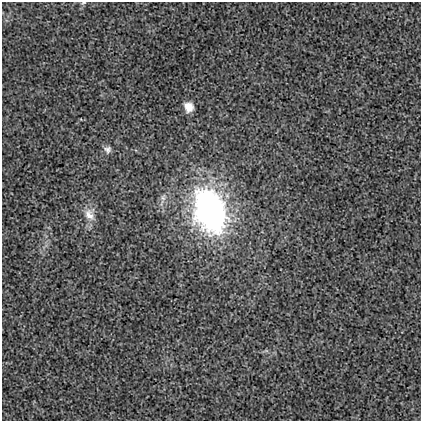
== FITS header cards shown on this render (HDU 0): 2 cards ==
NAXIS1  =                  419
NAXIS2  =                  419

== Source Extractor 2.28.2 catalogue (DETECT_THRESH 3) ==
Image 419 x 419 px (HDU 0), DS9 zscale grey, 1 PNG px = 1 image px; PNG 423 x 423 px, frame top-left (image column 1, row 419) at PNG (2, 2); no overlay
Background 8.36e-04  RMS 0.017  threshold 0.0517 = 3 sigma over >= 5 px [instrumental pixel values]
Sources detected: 6; all 6 listed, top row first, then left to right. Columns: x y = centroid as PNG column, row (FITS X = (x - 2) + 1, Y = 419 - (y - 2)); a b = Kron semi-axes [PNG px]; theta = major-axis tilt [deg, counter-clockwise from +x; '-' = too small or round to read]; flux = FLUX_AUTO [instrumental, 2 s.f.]
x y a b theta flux
83 3 7 4 26 1.5
189 107 8 7 - 16
107 149 10 9 - 5.1
163 197 10 6 73 4.9
210 211 45 29 -72 370
89 215 18 11 -54 13
At the frame edge (FLAGS 8, measured only in part): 1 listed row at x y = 83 3